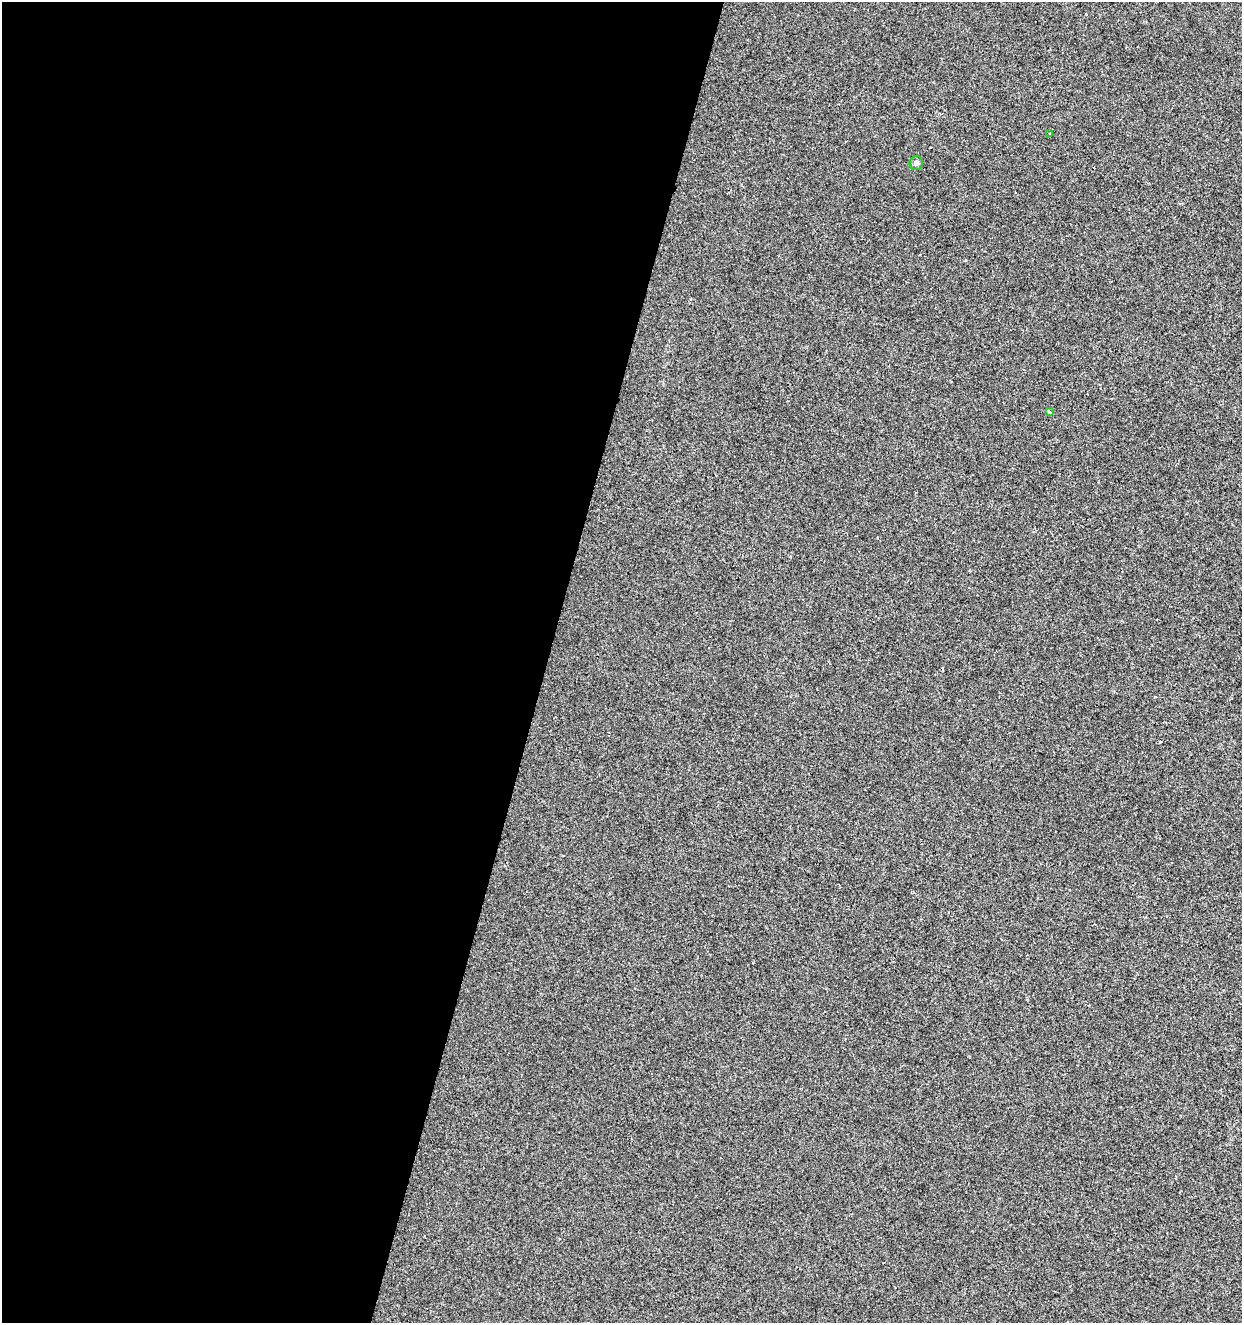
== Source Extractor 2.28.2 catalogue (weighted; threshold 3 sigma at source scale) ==
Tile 5 of 4 x 4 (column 1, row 2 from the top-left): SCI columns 218-1457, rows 2651-3971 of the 5459 x 5293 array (HDU 1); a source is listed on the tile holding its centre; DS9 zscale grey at full resolution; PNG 1244 x 1325 px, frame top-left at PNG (2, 2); each listed source drawn as its Kron ellipse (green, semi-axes under 4 px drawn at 4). Shown black and unused: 44% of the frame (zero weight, under 2 of 3 exposures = <1% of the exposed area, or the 3 px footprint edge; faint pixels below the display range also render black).
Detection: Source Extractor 2.28.2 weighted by HDU 2 'WHT'; one run over the whole footprint, this tile lists its part. Background -7.68e-04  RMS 0.0042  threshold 0.0188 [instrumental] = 3 sigma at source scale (4.5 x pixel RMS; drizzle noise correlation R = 1.50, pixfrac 1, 0.0396/0.0396 arcsec/px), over >= 5 px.
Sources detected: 5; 2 cosmic-ray / hot-pixel residue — neither listed nor drawn; the other 3 listed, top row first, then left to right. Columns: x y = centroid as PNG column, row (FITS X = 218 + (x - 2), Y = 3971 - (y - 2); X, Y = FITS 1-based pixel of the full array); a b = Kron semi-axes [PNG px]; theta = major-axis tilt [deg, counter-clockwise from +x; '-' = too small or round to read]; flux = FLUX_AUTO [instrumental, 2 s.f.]
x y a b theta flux
1050 133 4 3 - 0.41
916 163 7 6 - 1.1
1050 412 3 3 - 1.8